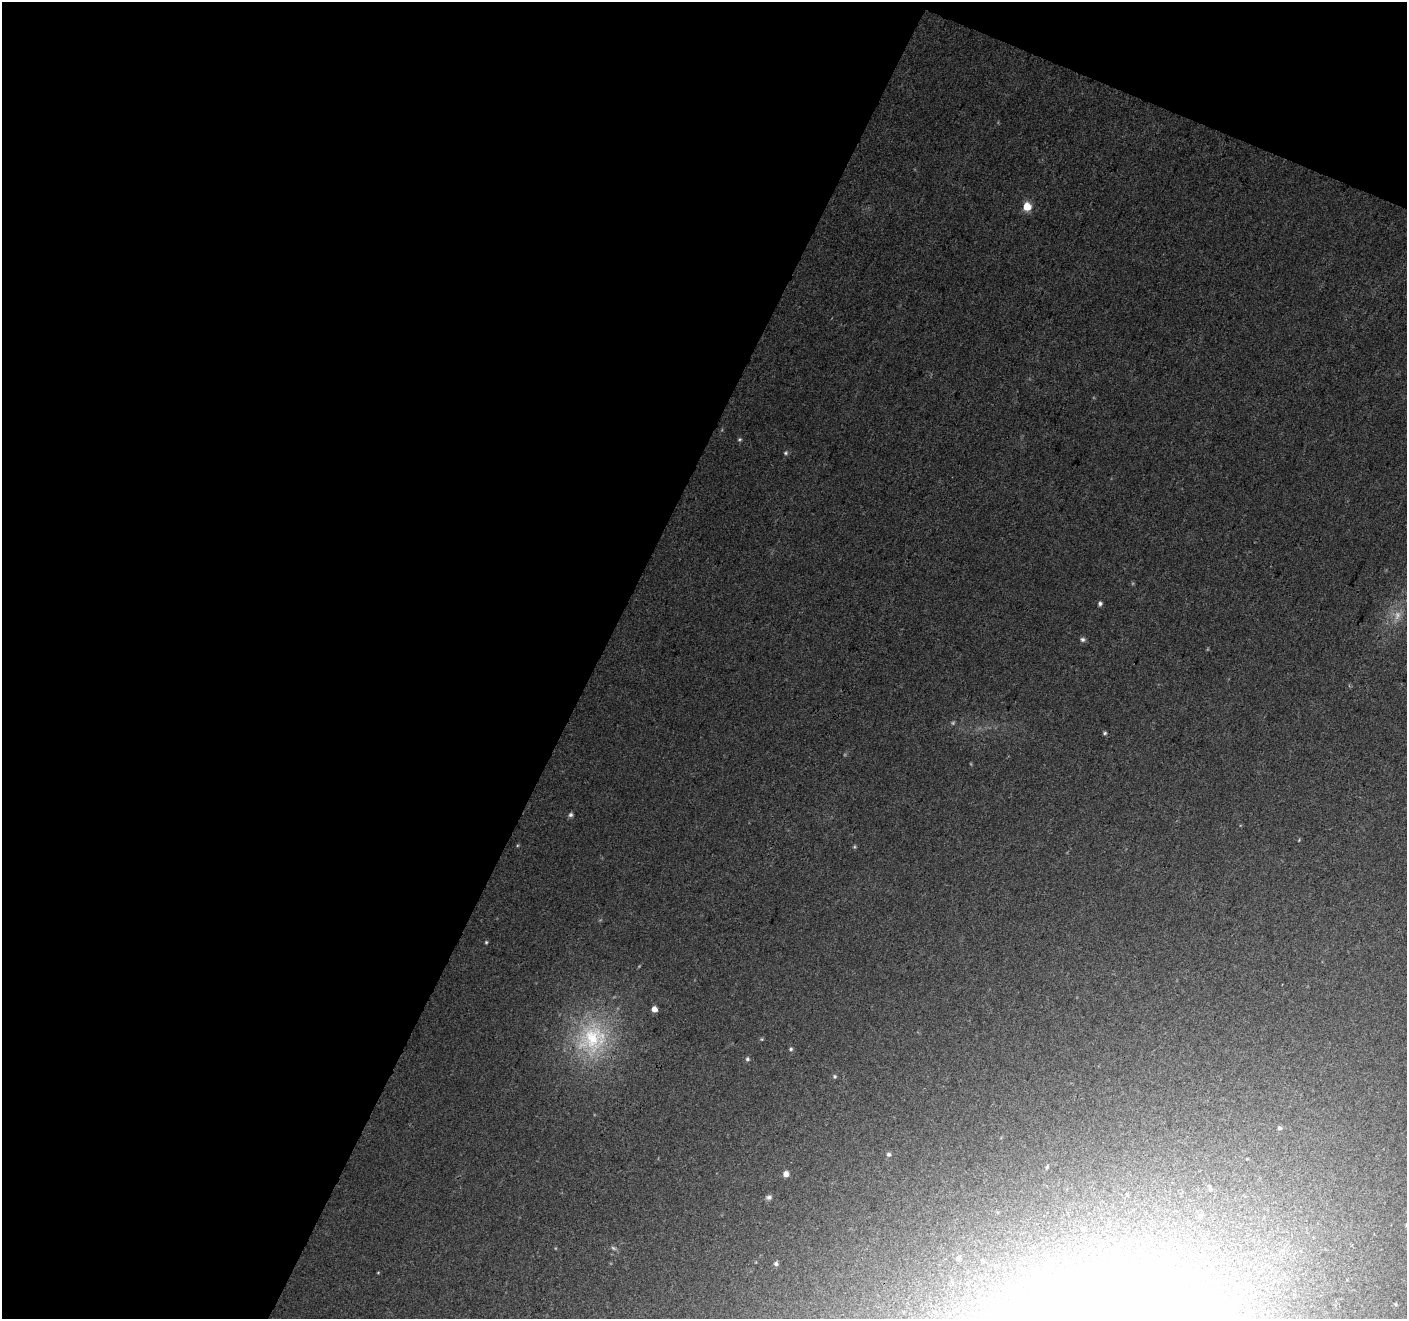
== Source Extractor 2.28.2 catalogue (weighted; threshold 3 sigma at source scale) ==
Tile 1 of 2 x 2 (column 1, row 1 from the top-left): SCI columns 1-1405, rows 1424-2740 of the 2811 x 2864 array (HDU 1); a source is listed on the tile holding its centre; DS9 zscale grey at full resolution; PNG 1409 x 1321 px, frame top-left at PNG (2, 2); no overlay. Shown black and unused: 45% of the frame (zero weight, under 3 of 4 exposures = <1% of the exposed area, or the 3 px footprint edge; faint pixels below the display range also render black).
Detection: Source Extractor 2.28.2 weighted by HDU 2 'WHT'; one run over the whole footprint, this tile lists its part. Background 0.0422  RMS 0.0091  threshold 0.0411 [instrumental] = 3 sigma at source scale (4.5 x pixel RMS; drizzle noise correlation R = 1.50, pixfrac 1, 0.0396/0.0396 arcsec/px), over >= 5 px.
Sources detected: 27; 3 too faint to see at this stretch — not listed; the other 24 listed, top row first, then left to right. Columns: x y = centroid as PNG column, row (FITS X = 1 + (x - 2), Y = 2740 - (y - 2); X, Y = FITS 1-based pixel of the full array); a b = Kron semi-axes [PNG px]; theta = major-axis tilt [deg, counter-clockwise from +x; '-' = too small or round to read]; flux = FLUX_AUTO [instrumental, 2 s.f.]
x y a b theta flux
1027 207 5 5 - 27
739 439 6 4 2 1.3
786 453 6 5 - 1.7
1100 604 6 5 - 2.1
1083 639 7 6 - 2.4
1105 733 5 4 - 1.5
571 815 6 5 - 2.2
1299 840 5 3 - 0.8
854 847 5 3 - 1.1
486 942 4 4 - 1.1
654 1009 5 4 - 9
592 1039 50 43 64 110
762 1039 5 3 - 0.91
791 1049 5 5 - 1.7
747 1059 7 6 - 2
835 1076 5 5 - 1.6
1279 1128 6 5 - 1.8
889 1154 6 5 - 2.2
1047 1167 4 4 - 1.3
786 1174 6 6 - 5
769 1197 8 6 18 2.7
958 1257 7 5 44 2
776 1264 6 5 - 2.1
378 1273 4 3 - 0.68